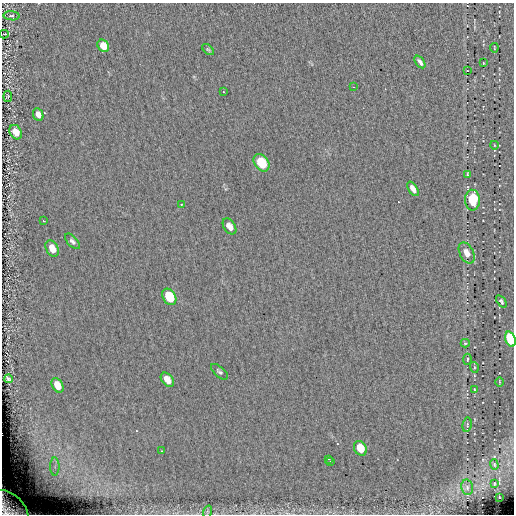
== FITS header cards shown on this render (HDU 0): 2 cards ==
NAXIS1  =                  512 / length of data axis 1
NAXIS2  =                  512 / length of data axis 2

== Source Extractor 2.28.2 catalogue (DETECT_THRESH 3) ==
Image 512 x 512 px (HDU 0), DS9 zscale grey, 1 PNG px = 1 image px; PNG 516 x 516 px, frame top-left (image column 1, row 512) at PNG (2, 3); each listed source drawn as its Kron ellipse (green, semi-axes under 4 px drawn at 4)
Background -0.036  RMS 4.7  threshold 14.1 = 3 sigma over >= 5 px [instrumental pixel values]
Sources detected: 48; all 48 listed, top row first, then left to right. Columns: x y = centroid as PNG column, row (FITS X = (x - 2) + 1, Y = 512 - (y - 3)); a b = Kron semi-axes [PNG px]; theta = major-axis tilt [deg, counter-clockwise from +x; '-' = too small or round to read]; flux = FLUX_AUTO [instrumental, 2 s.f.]
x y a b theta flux
11 16 8 4 -6 700
4 34 4 2 - 2000
103 46 6 5 - 5500
494 48 5 2 - 240
208 49 7 4 -44 420
420 62 7 3 -53 1100
483 63 3 2 - 220
467 71 3 2 - 190
353 87 3 2 - 350
223 92 3 2 - 330
8 96 6 3 83 370
38 114 6 5 - 1900
16 132 7 6 - 4200
494 145 4 2 - 230
262 163 9 7 -54 9400
467 174 3 2 - 270
413 189 8 4 -57 1700
473 200 10 7 -87 13000
181 204 4 2 - 210
43 221 3 2 - 1800
230 226 9 5 -56 1700
72 241 9 5 -47 930
52 248 9 6 -62 3700
467 253 11 7 -62 2700
169 297 9 6 -58 12000
501 301 7 4 -54 600
510 339 8 5 -70 26000
465 343 4 4 - 560
467 359 6 3 89 400
474 367 5 3 - 320
220 372 10 5 -41 720
8 379 4 3 - 550
167 380 8 5 -52 2600
499 382 4 3 - 250
57 385 8 5 -60 4200
474 389 4 3 - 250
467 425 7 4 83 550
360 448 8 6 -60 6300
161 451 2 2 - 220
328 459 3 2 - 390
330 462 3 3 - 590
494 465 5 4 - 350
55 467 9 4 -90 1100
494 484 3 2 - 250
467 487 8 5 -77 780
499 497 2 2 - 160
9 508 23 14 -39 7300
207 512 6 4 72 480
At the frame edge (FLAGS 8, measured only in part): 3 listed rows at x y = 4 34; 510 339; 9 508